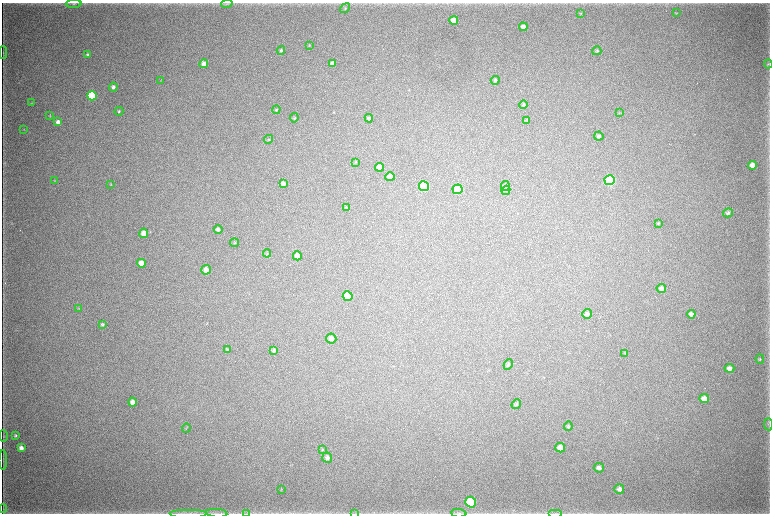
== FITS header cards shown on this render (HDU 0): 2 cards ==
NAXIS1  =                 1536 / length of data axis 1
NAXIS2  =                 1023 / length of data axis 2

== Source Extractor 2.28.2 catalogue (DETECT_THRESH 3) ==
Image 1536 x 1023 px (HDU 0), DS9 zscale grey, zoomed out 1/2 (1 PNG px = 2 x 2 image px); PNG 772 x 516 px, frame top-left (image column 1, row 1022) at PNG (2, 3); each listed source drawn as its Kron ellipse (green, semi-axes under 4 px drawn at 4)
Background 5960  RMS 45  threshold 135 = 3 sigma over >= 5 px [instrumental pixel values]
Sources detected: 98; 7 cannot appear on this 1/2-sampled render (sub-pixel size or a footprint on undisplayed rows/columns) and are neither listed nor drawn; the other 91 listed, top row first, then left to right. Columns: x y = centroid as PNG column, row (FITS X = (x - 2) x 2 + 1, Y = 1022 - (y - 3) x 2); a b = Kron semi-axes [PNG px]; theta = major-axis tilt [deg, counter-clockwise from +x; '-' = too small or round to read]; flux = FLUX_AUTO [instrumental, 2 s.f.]
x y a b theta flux
74 4 8 3 3 1.6e+04
227 4 6 2 11 9.7e+03
345 8 5 4 - 1.5e+04
581 13 3 3 - 6.0e+03
676 13 3 2 - 4.5e+03
454 20 4 4 - 1.1e+05
523 27 4 4 - 4.4e+04
309 45 3 3 - 6.0e+03
281 50 4 3 - 1.4e+04
597 51 4 4 - 1.3e+04
3 52 6 2 -89 6.8e+03
88 55 4 4 - 1.6e+04
333 63 4 4 - 4.0e+04
204 64 4 4 - 5.5e+04
768 64 4 3 - 7.4e+03
161 80 3 2 - 5.1e+03
495 80 4 4 - 1.7e+04
113 87 4 4 - 3.0e+04
92 96 4 4 - 7.8e+05
31 103 4 3 - 6.0e+03
523 105 4 4 - 1.4e+04
276 110 4 3 - 8.3e+03
119 111 4 3 - 1.2e+04
619 113 3 2 - 3.5e+03
50 116 4 3 - 6.1e+03
294 118 4 3 - 8.6e+03
369 118 4 4 - 2.6e+04
527 120 4 4 - 7.5e+03
58 122 4 4 - 3.8e+04
24 129 4 2 - 4.6e+03
599 136 5 4 - 1.8e+04
269 139 4 3 - 1.0e+04
356 162 3 3 - 6.1e+03
752 165 4 4 - 6.6e+04
380 167 4 4 - 1.1e+05
390 177 4 4 - 7.3e+04
610 180 5 5 - 1.3e+06
55 181 3 3 - 4.9e+03
283 183 4 4 - 4.0e+04
110 184 4 3 - 6.1e+03
424 186 5 5 - 1.1e+06
505 186 5 4 - 1.2e+04
458 189 5 5 - 4.6e+05
506 190 4 4 - 1.1e+04
346 207 4 3 - 8.9e+03
728 213 5 4 - 2.0e+04
658 223 4 3 - 7.8e+03
218 229 4 4 - 2.3e+04
144 233 4 4 - 8.9e+04
235 243 4 3 - 7.9e+03
267 253 4 3 - 6.4e+03
297 256 4 4 - 8.5e+04
141 263 4 4 - 1.2e+05
206 270 5 4 - 5.7e+04
661 288 5 4 - 2.6e+04
348 296 5 5 - 3.4e+05
79 309 3 3 - 5.8e+03
587 314 5 5 - 2.7e+04
691 314 4 4 - 3.2e+04
103 324 4 4 - 1.4e+04
331 339 5 5 - 3.9e+04
228 350 4 4 - 1.3e+04
274 350 4 3 - 1.9e+04
625 353 3 3 - 5.7e+03
760 359 4 3 - 9.2e+03
508 365 5 4 - 1.5e+04
729 368 5 4 - 4.9e+04
704 399 5 4 - 6.5e+04
132 402 4 4 - 4.5e+04
516 404 5 3 - 1.3e+04
768 424 6 2 -85 7.0e+03
568 426 5 3 - 9.8e+03
186 428 5 2 - 6.1e+03
16 435 4 3 - 1.1e+04
3 436 6 2 -88 7.8e+03
21 448 4 4 - 4.7e+04
560 448 5 4 - 6.5e+04
322 449 3 2 - 5.3e+03
327 458 5 5 - 3.1e+04
3 460 9 1 89 8.8e+03
599 468 5 4 - 2.8e+04
281 489 4 3 - 6.3e+03
619 489 5 4 - 3.2e+04
471 502 5 5 - 1.0e+06
3 509 4 2 - 7.0e+03
189 513 19 2 0 3.5e+04
217 513 11 2 -5 1.7e+04
247 513 3 2 - 5.9e+03
355 513 3 2 - 5.5e+03
459 513 8 2 -4 1.4e+04
555 513 7 1 0 9.8e+03
At the frame edge (FLAGS 8, measured only in part): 5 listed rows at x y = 189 513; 217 513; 247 513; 355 513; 459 513
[7 sub-pixel or undisplayed-footprint detections neither listed nor drawn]